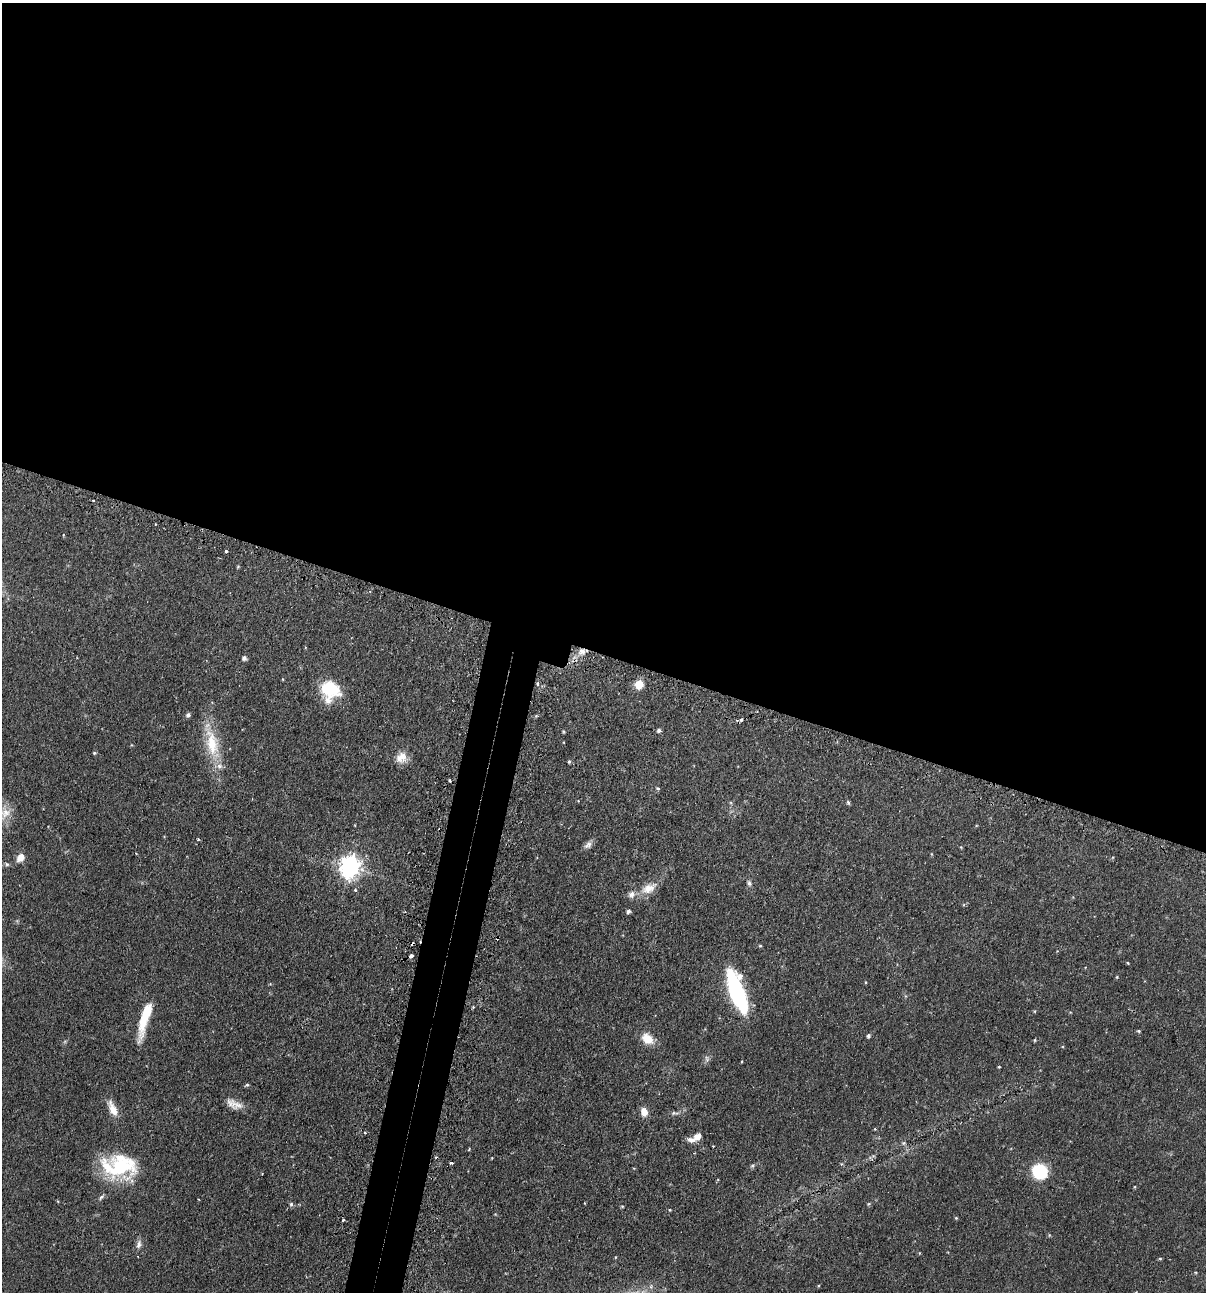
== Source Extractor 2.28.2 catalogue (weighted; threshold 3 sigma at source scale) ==
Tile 3 of 4 x 4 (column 3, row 1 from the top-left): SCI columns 2562-3765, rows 3903-5192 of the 5247 x 5227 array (HDU 1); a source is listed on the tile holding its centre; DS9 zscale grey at full resolution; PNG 1208 x 1294 px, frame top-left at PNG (2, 3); no overlay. Shown black and unused: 53% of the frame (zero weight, under 2 of 3 exposures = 4% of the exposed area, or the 3 px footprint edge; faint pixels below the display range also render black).
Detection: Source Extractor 2.28.2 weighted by HDU 2 'WHT'; one run over the whole footprint, this tile lists its part. Background 0.0889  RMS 0.0054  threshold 0.0242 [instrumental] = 3 sigma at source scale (4.5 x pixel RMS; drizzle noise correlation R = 1.50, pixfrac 1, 0.05/0.05 arcsec/px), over >= 5 px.
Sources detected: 80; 7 cosmic-ray / hot-pixel residue — not listed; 6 inside a brighter listed object's ellipse — not listed separately; the other 67 listed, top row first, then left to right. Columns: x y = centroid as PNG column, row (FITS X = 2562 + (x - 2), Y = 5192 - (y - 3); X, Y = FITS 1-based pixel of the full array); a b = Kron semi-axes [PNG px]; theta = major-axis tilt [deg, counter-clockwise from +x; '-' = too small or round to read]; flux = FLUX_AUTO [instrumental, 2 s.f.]
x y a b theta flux
226 551 3 3 - 0.58
238 567 4 4 - 0.52
582 652 11 8 34 4.2
244 658 5 5 - 1.7
283 679 4 3 - 0.42
538 684 5 4 - 1.3
639 684 6 5 - 18
330 690 21 19 -60 24
188 715 5 5 - 1.5
741 720 7 4 9 1.8
659 730 5 5 - 1.4
563 731 5 3 - 0.56
212 742 53 16 -76 22
94 753 5 4 - 0.66
401 757 15 13 43 5.7
569 762 4 4 - 0.73
449 781 3 3 - 2.7
658 788 5 4 - 0.75
848 802 5 4 - 0.87
5 814 19 12 53 6.6
588 845 12 8 38 2.2
932 854 5 3 - 0.45
20 857 11 8 57 4.1
7 864 7 5 -28 1.1
350 867 8 7 - 330
749 883 8 6 -61 1.4
649 888 24 12 27 8
355 890 3 3 - 0.97
628 911 5 4 - 1.4
760 946 4 4 - 0.56
411 956 4 3 - 3.6
1128 963 3 3 - 0.54
1117 977 5 3 - 0.46
865 982 4 3 - 0.39
737 992 42 12 -70 63
473 1007 4 3 - 0.53
1035 1011 5 3 - 0.47
145 1019 43 9 74 17
1139 1031 4 3 - 0.69
869 1036 5 4 - 1.2
647 1039 16 12 -42 7
1035 1040 4 3 - 0.53
707 1059 10 6 -80 1.6
999 1067 3 3 - 0.49
247 1085 5 3 - 0.75
232 1104 18 12 -42 4.8
112 1109 21 9 -65 6.8
644 1112 8 6 -79 5.6
675 1113 13 5 -5 1.6
875 1129 4 4 - 0.45
697 1136 9 6 38 4.1
903 1143 5 5 - 0.92
469 1149 3 2 - 0.66
451 1163 4 3 - 1.6
122 1166 48 27 -14 32
1040 1172 14 13 - 26
1135 1187 5 3 - 0.43
101 1197 9 4 39 1.1
291 1204 6 5 - 1
869 1204 5 4 - 0.62
622 1206 4 4 - 0.54
670 1210 3 3 - 0.42
956 1218 4 3 - 0.54
343 1220 3 2 - 0.6
139 1244 12 6 75 2.4
1160 1259 5 3 - 0.56
818 1286 4 3 - 0.5
Overlapping masked pixels (flux is a lower limit): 3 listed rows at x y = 582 652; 538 684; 451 1163